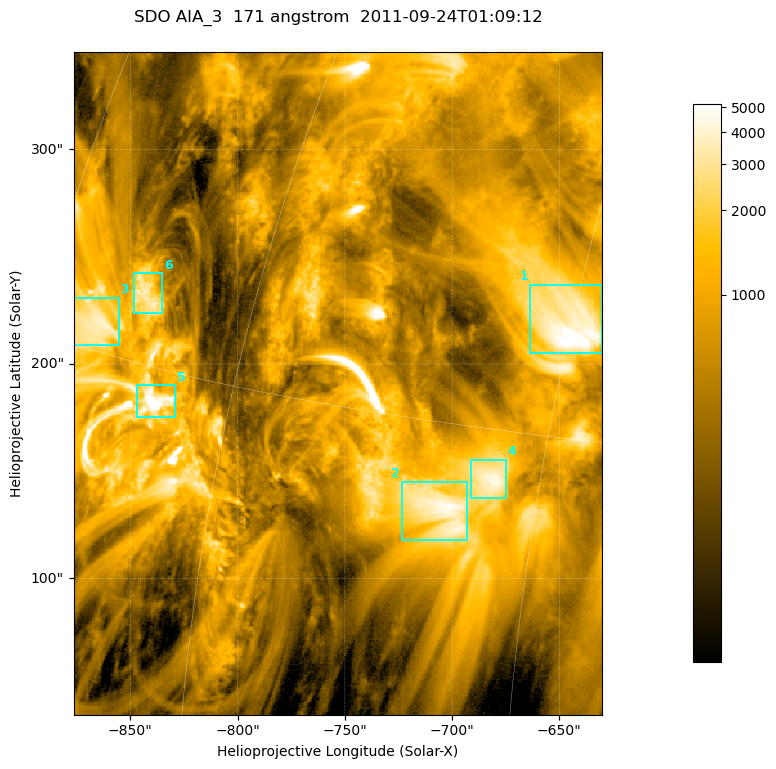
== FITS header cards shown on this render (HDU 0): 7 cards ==
TELESCOP= 'SDO     '           /
INSTRUME= 'AIA_3   '           /
WAVELNTH=                  171 /
WAVEUNIT= 'angstrom'           /
DATE-OBS= '2011-09-24T01:09:12.34' /
CTYPE1  = 'HPLN-TAN'           /
CTYPE2  = 'HPLT-TAN'           /

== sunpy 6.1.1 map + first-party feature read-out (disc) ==
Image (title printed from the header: SDO AIA_3  171 angstrom  2011-09-24T01:09:12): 411 x 515 px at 0.599 arcsec/px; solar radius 956 arcsec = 1595 px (partial field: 2.6% of the solar disc is inside the frame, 100% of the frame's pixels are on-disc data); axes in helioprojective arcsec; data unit not stated in the header (colour bar unlabelled)
Pointing: header CRPIX1/2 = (2051.64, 2049.57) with CRVAL1/2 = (0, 0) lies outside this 411 x 515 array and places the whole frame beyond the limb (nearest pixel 1.41 R_sun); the SolarSoft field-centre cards XCEN/YCEN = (-753.2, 190.9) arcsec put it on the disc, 1314 arcsec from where CRPIX/CRVAL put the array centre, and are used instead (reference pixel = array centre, CRVAL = XCEN/YCEN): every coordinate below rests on XCEN/YCEN
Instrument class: DISC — disc imager (sunpy class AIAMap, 171 A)
Bright regions (active regions / flare kernels): reference = the on-disc median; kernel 3 px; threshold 5 sigma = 2050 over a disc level ~619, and >= 1.15x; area >= 211 px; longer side >= 5 px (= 3 arcsec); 6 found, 6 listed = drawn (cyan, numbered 1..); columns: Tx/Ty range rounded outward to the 2 arcsec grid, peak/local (2 s.f.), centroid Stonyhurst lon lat
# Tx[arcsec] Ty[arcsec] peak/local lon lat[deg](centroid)
1 -664..-630 204..238 11 -45 +18
2 -724..-692 118..146 8 -49 +13
3 -878..-854 208..232 6.3 -70 +16
4 -692..-674 136..156 7.2 -47 +14
5 -848..-828 174..190 22 -65 +14
6 -848..-834 222..242 6.3 -67 +17